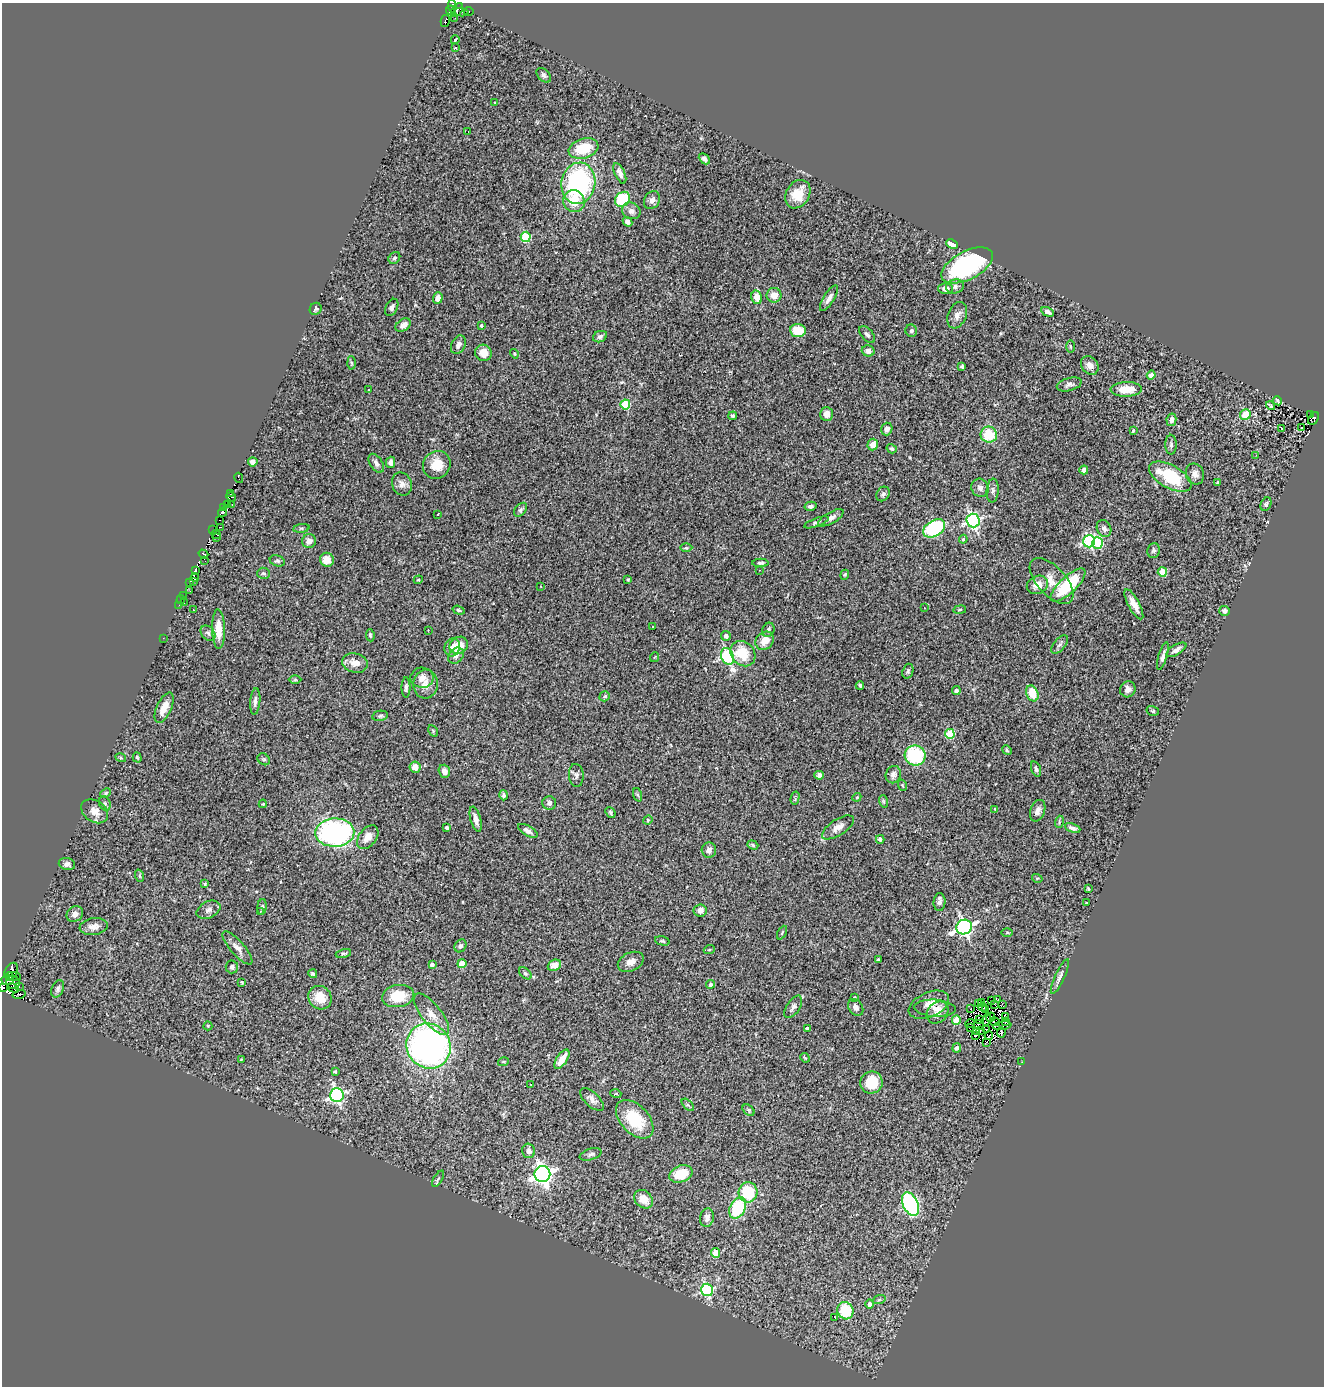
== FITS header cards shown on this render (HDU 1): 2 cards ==
NAXIS1  =                 1322
NAXIS2  =                 1384

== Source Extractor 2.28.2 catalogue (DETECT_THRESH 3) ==
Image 1322 x 1384 px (HDU 1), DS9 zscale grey, 1 PNG px = 1 image px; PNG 1326 x 1388 px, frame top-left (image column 1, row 1384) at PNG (2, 3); each listed source drawn as its Kron ellipse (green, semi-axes under 4 px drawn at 4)
Background 0.767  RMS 0.063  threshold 0.189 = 3 sigma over >= 5 px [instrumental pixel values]
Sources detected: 340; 14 with non-positive FLUX_AUTO (blend fragments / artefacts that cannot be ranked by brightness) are neither listed nor drawn; the other 326 listed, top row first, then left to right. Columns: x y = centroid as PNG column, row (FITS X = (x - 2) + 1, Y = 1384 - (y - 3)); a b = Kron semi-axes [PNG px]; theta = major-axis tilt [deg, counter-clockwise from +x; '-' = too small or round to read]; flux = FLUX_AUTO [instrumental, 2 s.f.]
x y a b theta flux
452 6 7 3 -83 20
450 10 4 3 - 12
457 10 8 5 57 140
469 11 4 4 - 14
461 12 7 3 -6 54
455 18 3 2 - 4.5
445 21 6 3 76 8.9
455 40 4 3 - 13
455 47 3 2 - 6.3
544 75 8 5 -45 11
495 102 3 2 - 4.7
468 132 3 2 - 3.6
584 148 15 9 17 140
704 159 6 4 -45 13
620 173 11 5 -65 20
578 183 21 17 80 630
798 194 15 11 58 81
623 199 8 6 45 190
652 200 9 7 56 21
574 201 11 10 - 80
631 211 9 8 - 20
627 222 5 4 - 15
526 237 5 5 - 230
952 244 6 4 -24 48
394 258 6 5 - 9.2
967 265 28 14 27 610
955 287 9 7 16 17
945 288 7 5 0 19
774 295 7 7 - 41
757 297 7 5 -78 44
438 298 6 5 - 25
829 298 14 5 59 23
392 307 9 6 63 14
316 309 6 5 - 8.1
1048 312 7 4 -29 14
957 315 14 9 68 30
403 325 8 5 34 21
481 326 3 3 - 6.6
798 331 8 6 -5 90
911 331 6 5 - 11
867 335 10 5 -48 12
600 337 7 5 23 11
458 345 10 7 64 19
1070 346 6 3 -89 4.2
868 351 6 5 - 20
483 353 8 8 - 44
514 354 5 3 - 4.5
351 363 6 4 -88 6.5
1090 365 10 8 -50 28
962 366 3 3 - 6.8
1151 375 4 4 - 13
1069 384 13 6 16 14
1126 389 15 7 1 69
369 390 3 3 - 13
1277 401 5 3 - 5.5
625 404 5 5 - 190
1271 406 5 3 - 5.8
826 414 7 6 - 28
1245 414 5 5 - 110
1310 415 2 2 - 7.1
733 416 4 4 - 8
1314 418 7 4 59 79
1171 420 6 5 - 17
1281 428 3 3 - 64
1301 428 3 2 - 4.1
887 429 6 5 - 18
1133 431 4 3 - 12
989 435 8 8 - 130
873 445 6 5 - 36
1171 445 10 5 -90 10
892 449 5 4 - 7.1
1256 455 3 2 - 6.6
253 462 5 4 - 17
391 462 5 4 - 19
376 463 10 6 -56 17
437 465 14 13 - 78
1084 470 4 4 - 36
1195 474 11 9 -68 24
1170 477 23 11 -29 230
239 478 5 2 - 4.5
1218 482 3 3 - 7.4
402 484 12 9 -68 24
980 488 9 8 - 19
993 491 12 6 86 15
231 493 3 2 - 15
883 494 8 6 53 13
231 497 5 2 - 110
227 504 2 2 - 21
1266 504 7 5 63 8.7
232 505 3 2 - 11
810 506 6 4 13 12
224 507 2 2 - 1.3
521 510 8 5 52 9.4
222 512 4 4 - 190
438 514 3 2 - 3.1
831 518 14 5 29 23
219 520 3 2 - 24
973 521 7 6 - 940
816 522 13 4 20 11
220 527 3 2 - 19
301 528 8 4 7 7.4
934 528 12 8 32 400
1104 528 9 7 -64 17
213 530 3 2 - 33
216 534 5 3 - 38
216 538 3 2 - 31
963 539 4 3 - 5
309 541 7 7 - 29
1089 541 6 5 - 650
1097 543 6 5 - 240
686 548 6 4 0 5.5
1153 550 7 6 - 8.7
203 554 5 3 - 55
327 560 7 7 - 43
205 561 3 2 - 14
277 561 8 5 -21 8.6
760 563 8 4 0 9.3
759 570 2 2 - 2.5
195 571 4 3 - 28
1162 572 5 4 - 140
263 573 6 5 - 8.2
845 575 5 4 - 5.3
195 578 4 2 - 50
418 580 4 3 - 3.9
628 580 4 3 - 4.9
193 581 3 2 - 16
1052 581 28 14 -47 73
189 582 3 2 - 19
1037 585 11 9 25 47
1068 585 22 8 43 210
540 586 2 2 - 4.4
190 591 3 2 - 4
184 595 4 2 - 19
181 599 4 2 - 24
184 603 3 2 - 39
1134 604 17 5 -61 43
179 605 3 2 - 3.5
924 608 3 2 - 5.6
193 610 2 2 - 2.5
459 610 6 4 -18 7.6
960 610 6 3 9 4.3
1225 611 5 5 - 13
653 626 2 2 - 3.7
218 629 20 6 -89 70
428 630 3 2 - 7.7
768 630 7 6 - 14
208 633 8 6 -46 13
370 635 6 4 -82 6.3
726 636 5 5 - 16
163 638 2 2 - 7.9
765 641 10 8 47 53
459 645 9 8 - 77
1060 645 11 5 51 12
452 647 9 7 73 22
1176 650 11 5 31 19
743 654 14 11 -47 120
456 656 9 7 49 19
727 656 8 6 -70 660
1163 656 14 4 74 16
655 657 5 3 - 3.5
355 663 13 9 -15 42
908 671 7 5 71 7.9
422 678 11 10 - 31
295 680 6 4 0 5.4
425 684 14 12 87 41
860 685 4 3 - 7.6
406 687 10 4 90 10
1128 689 8 7 - 22
956 691 4 4 - 15
1032 693 8 6 -68 79
605 696 5 5 - 8.5
255 701 13 5 85 17
164 708 16 7 66 46
1153 711 6 4 -16 6.2
380 716 8 5 10 8.9
433 731 6 4 -60 5.2
950 734 5 5 - 220
1007 750 5 4 - 4.9
915 755 10 10 - 320
137 757 5 4 - 5.3
121 758 5 3 - 4.5
264 759 6 5 - 7.4
415 767 6 5 - 45
1036 769 8 4 -71 10
444 771 6 5 - 22
576 775 11 7 -85 14
819 775 5 4 - 16
893 775 9 7 70 18
902 785 6 3 -71 3.7
106 793 5 4 - 5.9
504 795 5 4 - 8.9
638 795 7 4 -71 6.8
857 797 4 3 - 3.8
795 798 6 3 76 6.3
883 801 6 4 -71 6.2
105 803 7 5 -69 8
549 803 7 7 - 13
263 804 4 3 - 3.9
995 809 3 3 - 2.9
94 811 14 10 -35 39
1038 811 11 7 69 21
610 812 6 4 -50 7.7
476 819 13 5 -74 29
648 820 5 4 - 5
1059 822 6 3 73 6.5
447 827 3 3 - 11
838 827 18 8 32 33
1073 828 8 4 -22 13
528 831 11 5 -30 18
335 832 19 14 2 860
368 837 13 8 52 47
880 839 4 4 - 8.8
753 845 6 4 -20 6.3
709 850 7 7 - 18
67 864 8 6 -13 16
140 876 6 4 -71 5.6
1037 878 5 3 - 4.3
205 884 3 3 - 5.2
1088 889 4 3 - 4.8
940 902 9 6 86 13
1087 903 3 2 - 7.1
262 907 8 4 84 7.9
208 910 12 8 27 19
700 910 6 6 - 23
260 911 4 3 - 4
75 914 8 7 - 25
94 927 14 8 8 33
964 927 8 7 - 1200
1007 932 6 4 0 4.7
782 933 7 3 64 4.5
662 941 7 4 -15 6.8
461 946 7 5 56 12
237 948 21 7 -49 28
709 950 5 3 - 4
343 953 8 4 11 7.7
878 959 3 2 - 4.8
631 962 14 9 26 30
432 964 4 3 - 13
462 964 4 4 - 77
554 965 7 5 22 36
232 967 6 6 - 9.8
11 971 9 6 62 410
525 973 7 4 -40 7.8
313 974 4 4 - 6.9
9 976 4 3 - 110
14 976 7 4 -10 120
1060 977 19 5 65 19
8 980 6 5 - 200
13 982 7 6 - 12
242 982 4 3 - 3.8
711 984 4 4 - 16
2 987 3 2 - 110
19 987 3 2 - 11
13 988 6 2 -32 27
58 989 9 6 67 11
19 994 6 2 14 49
398 996 16 11 9 120
854 997 3 2 - 3.1
320 998 12 11 - 75
997 1000 3 2 - 3.3
991 1001 2 2 - 4.2
982 1002 4 2 - 3
979 1003 3 2 - 4.6
995 1004 2 2 - 3.4
1002 1004 3 3 - 4.9
929 1005 21 12 24 50
793 1007 13 6 56 17
856 1007 9 6 -55 18
983 1007 4 2 - 3.6
935 1008 21 8 -3 33
970 1008 2 2 - 1.4
986 1009 2 2 - 3
937 1012 12 9 46 28
432 1014 25 10 -51 55
991 1017 5 3 - 1.6
1006 1017 4 2 - 8
979 1019 3 2 - 6.5
956 1020 4 4 - 85
986 1020 6 4 71 6.6
1006 1021 4 2 - 16
995 1022 5 2 - 2.3
970 1024 5 2 - 4.1
979 1025 5 3 - 1.3
208 1026 4 4 - 5.4
1002 1026 9 2 7 0.82
970 1027 3 2 - 4
807 1028 4 3 - 10
980 1030 2 2 - 4.4
987 1030 3 2 - 3.2
976 1032 3 2 - 3.4
1001 1032 5 4 - 9.2
975 1035 2 2 - 2.4
989 1036 4 2 - 2.1
986 1043 3 2 - 1.9
429 1046 23 21 -54 1600
957 1048 5 4 - 14
805 1058 5 4 - 4.2
562 1059 11 5 57 54
241 1060 3 2 - 3.9
503 1062 5 3 - 4.2
1022 1062 2 2 - 24
335 1072 3 3 - 5.2
871 1083 11 11 - 100
531 1084 3 2 - 2.7
616 1094 5 3 - 3.9
337 1095 7 7 - 980
592 1099 15 7 -44 24
688 1105 7 4 -44 6
749 1110 7 4 -42 6
635 1119 23 14 -46 190
529 1151 7 6 - 17
591 1154 11 5 17 13
542 1174 8 8 - 2300
681 1174 12 8 21 100
438 1179 9 3 58 7.6
748 1192 10 9 - 190
643 1199 10 8 -45 69
910 1204 12 7 -65 690
738 1208 11 7 62 220
707 1218 9 7 80 20
716 1253 5 4 - 120
707 1290 6 6 - 580
879 1300 6 4 20 6.1
870 1304 4 4 - 19
845 1311 9 8 - 180
835 1318 3 3 - 30
At the frame edge (FLAGS 8, measured only in part): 1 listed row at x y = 2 987
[14 non-positive-flux detections neither listed nor drawn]